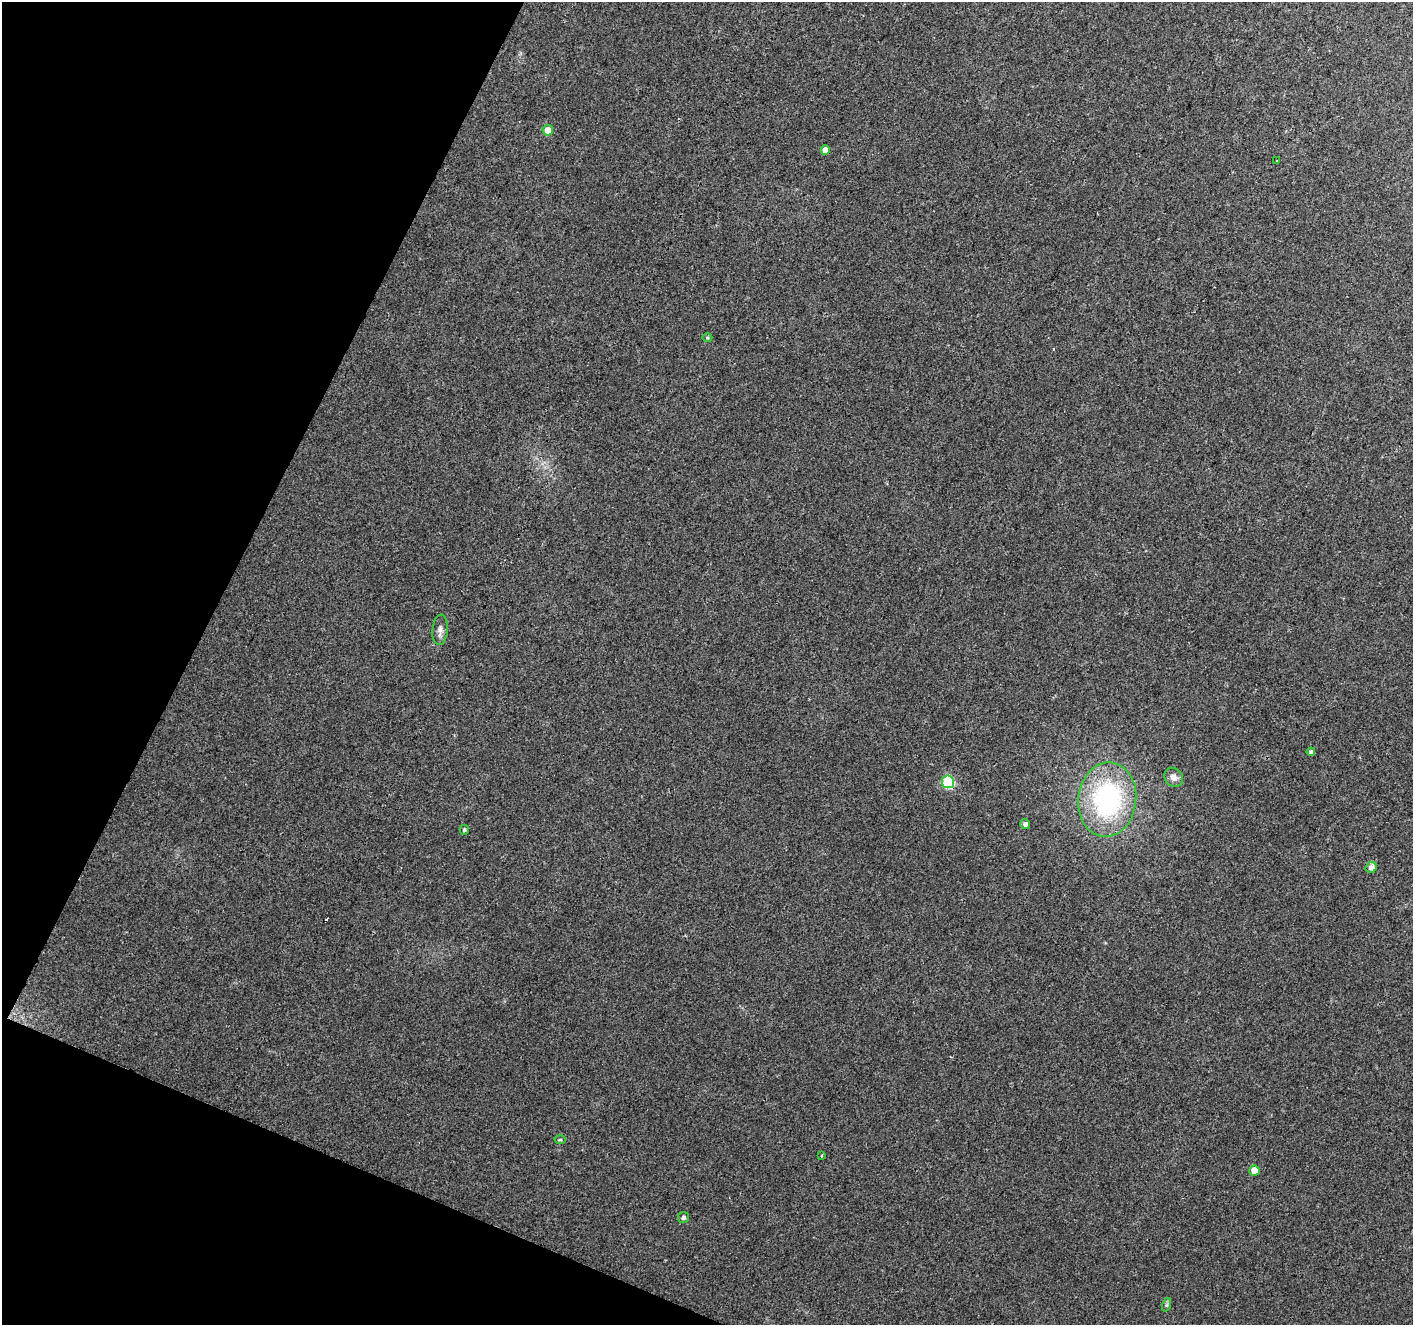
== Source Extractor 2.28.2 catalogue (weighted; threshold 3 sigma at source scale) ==
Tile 9 of 4 x 4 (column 1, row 3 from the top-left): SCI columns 1-1411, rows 1529-2851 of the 5648 x 5767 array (HDU 1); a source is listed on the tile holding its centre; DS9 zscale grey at full resolution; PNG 1415 x 1327 px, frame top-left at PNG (2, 2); each listed source drawn as its Kron ellipse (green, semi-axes under 4 px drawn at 4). Shown black and unused: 20% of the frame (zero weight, under 2 of 3 exposures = <1% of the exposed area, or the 3 px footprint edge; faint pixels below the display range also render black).
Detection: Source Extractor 2.28.2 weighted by HDU 2 'WHT'; one run over the whole footprint, this tile lists its part. Background 0.0643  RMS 0.0076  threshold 0.0341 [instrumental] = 3 sigma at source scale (4.5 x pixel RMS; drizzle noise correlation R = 1.50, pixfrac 1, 0.0396/0.0396 arcsec/px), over >= 5 px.
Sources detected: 19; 2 cosmic-ray / hot-pixel residue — neither listed nor drawn; the other 17 listed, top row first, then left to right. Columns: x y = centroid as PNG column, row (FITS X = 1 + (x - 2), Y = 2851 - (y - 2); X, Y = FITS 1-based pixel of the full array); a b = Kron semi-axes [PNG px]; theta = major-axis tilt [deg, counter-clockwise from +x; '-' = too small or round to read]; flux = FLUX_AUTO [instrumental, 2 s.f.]
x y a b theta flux
548 130 5 5 - 7.3
825 150 5 4 - 6.1
1277 160 3 2 - 0.68
707 338 5 3 - 0.84
440 630 15 7 85 4
1311 752 4 4 - 1.5
1174 777 10 8 -45 4.3
948 782 6 6 - 72
1107 799 37 29 83 110
1025 824 5 5 - 2.4
464 830 5 4 - 1.1
1371 868 6 5 - 4.2
560 1140 5 3 - 0.77
822 1156 3 2 - 0.95
1254 1170 5 5 - 9.5
683 1218 5 5 - 1.6
1166 1305 7 4 70 1.2